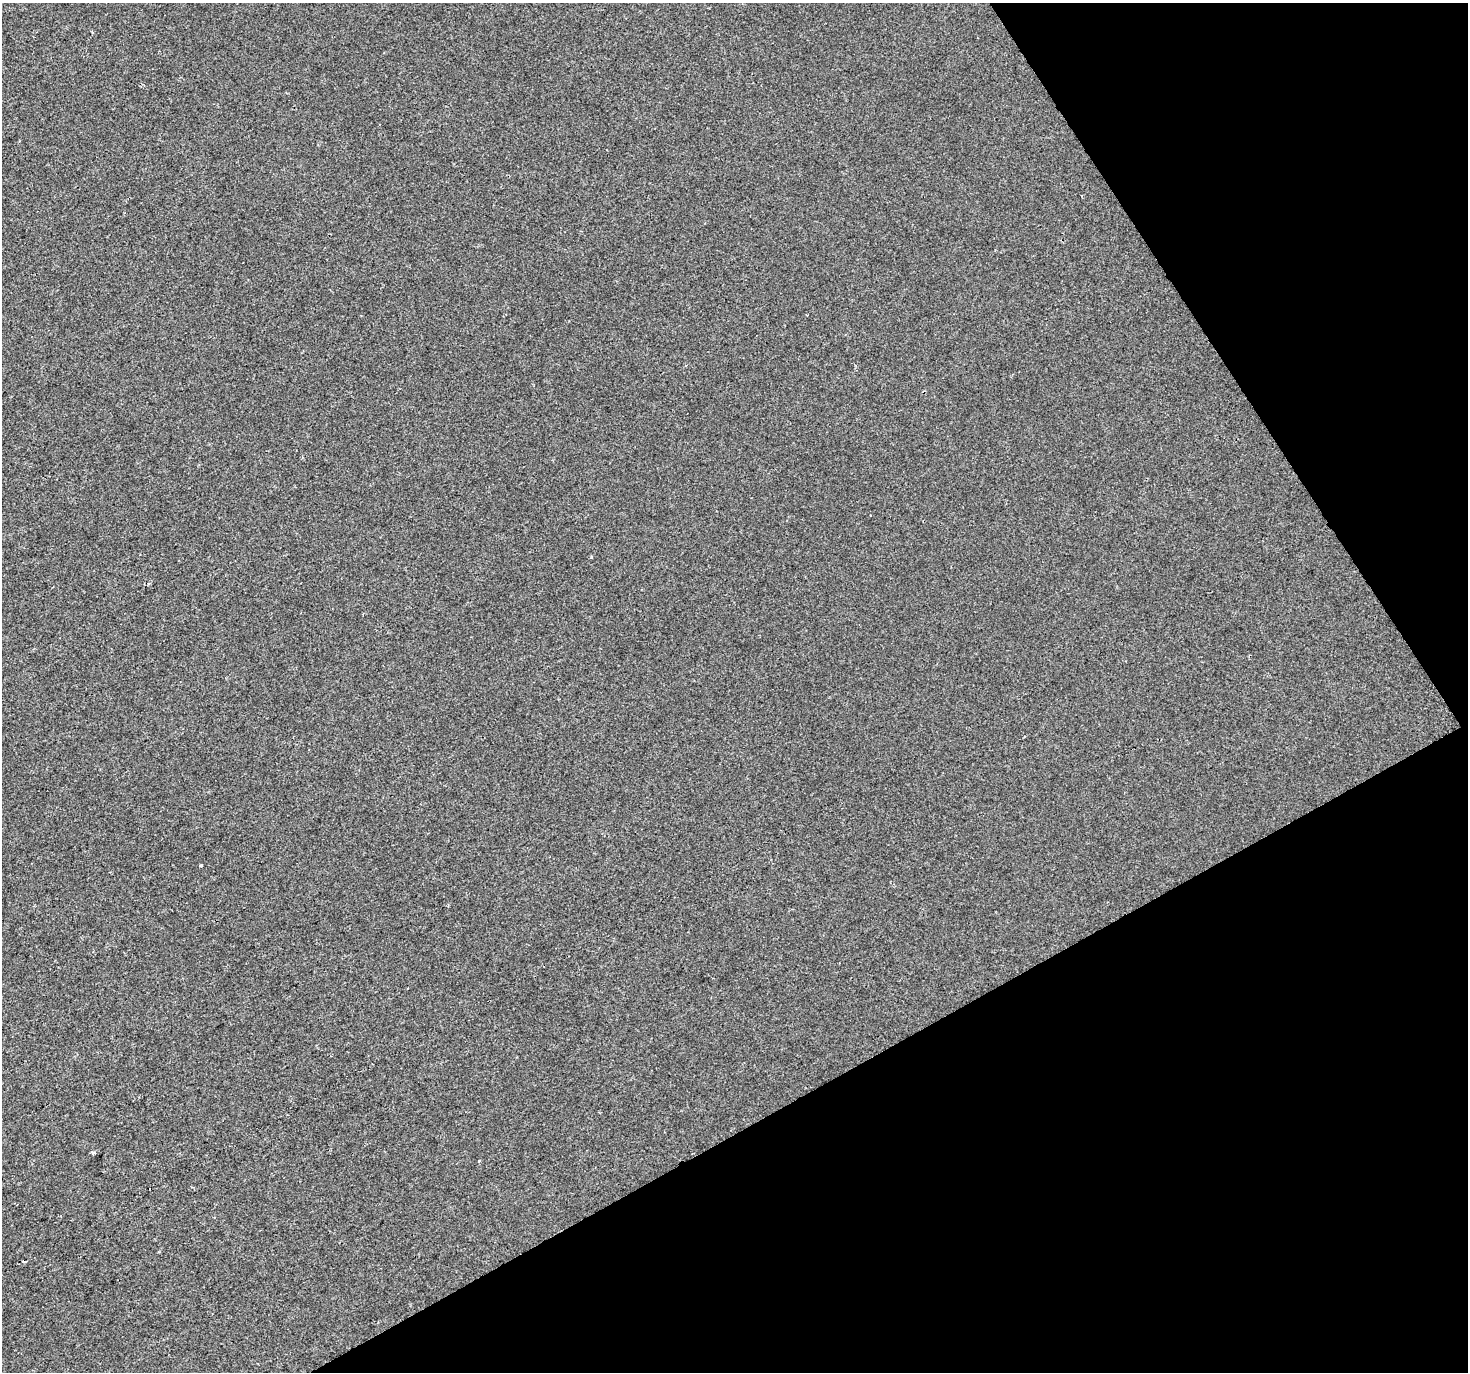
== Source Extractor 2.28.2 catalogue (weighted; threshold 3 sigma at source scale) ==
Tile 12 of 4 x 4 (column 4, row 3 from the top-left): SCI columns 4400-5865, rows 1545-2914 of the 5865 x 5769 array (HDU 1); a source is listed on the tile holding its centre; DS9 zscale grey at full resolution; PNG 1470 x 1374 px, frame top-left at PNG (2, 3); no overlay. Shown black and unused: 27% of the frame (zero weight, under 2 of 3 exposures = <1% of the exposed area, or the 3 px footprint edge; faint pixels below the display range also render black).
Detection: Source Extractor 2.28.2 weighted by HDU 2 'WHT'; one run over the whole footprint, this tile lists its part. Background -2.45e-04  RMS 0.0041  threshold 0.0186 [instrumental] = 3 sigma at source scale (4.5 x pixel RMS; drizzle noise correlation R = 1.50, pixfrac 1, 0.0396/0.0396 arcsec/px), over >= 5 px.
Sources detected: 4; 1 cosmic-ray / hot-pixel residue — not listed; the other 3 listed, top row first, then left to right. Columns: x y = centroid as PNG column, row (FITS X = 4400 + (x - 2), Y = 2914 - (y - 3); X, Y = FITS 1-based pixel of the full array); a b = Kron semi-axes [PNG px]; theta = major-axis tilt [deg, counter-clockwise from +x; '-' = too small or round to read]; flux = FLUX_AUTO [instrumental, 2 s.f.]
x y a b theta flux
201 865 3 3 - 1.1
93 1153 4 4 - 0.64
479 1161 3 3 - 0.38